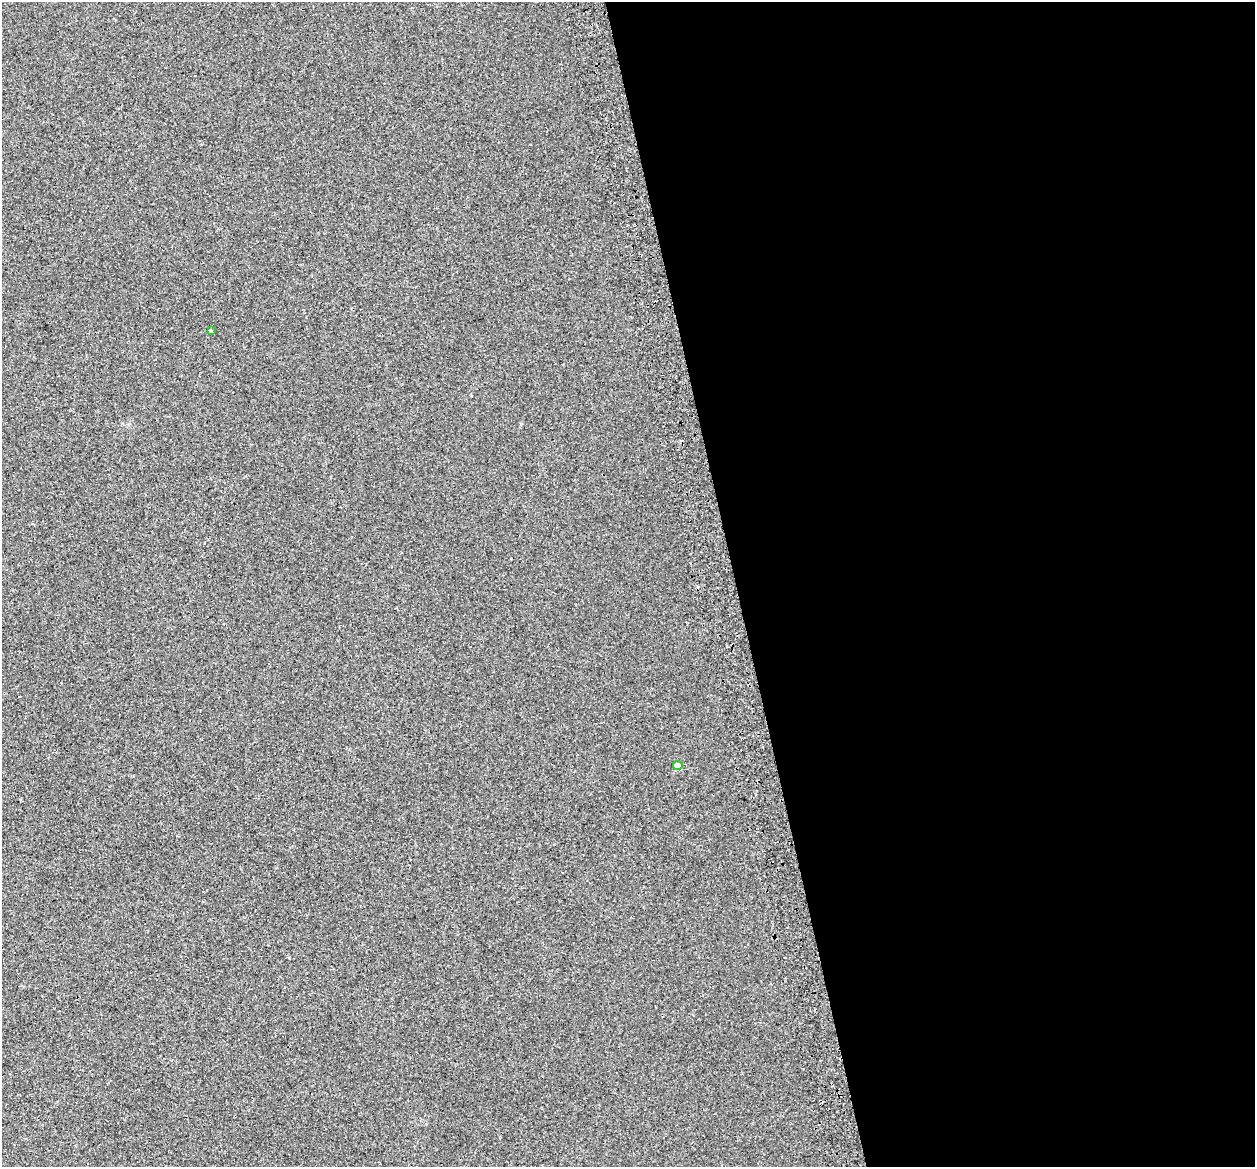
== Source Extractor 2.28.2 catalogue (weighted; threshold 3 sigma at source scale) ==
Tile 8 of 4 x 4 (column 4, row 2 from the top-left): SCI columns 3812-5064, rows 2472-3636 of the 5115 x 4897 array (HDU 1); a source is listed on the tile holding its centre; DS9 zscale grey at full resolution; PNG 1257 x 1169 px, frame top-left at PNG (2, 2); each listed source drawn as its Kron ellipse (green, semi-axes under 4 px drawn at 4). Shown black and unused: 41% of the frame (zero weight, under 2 of 3 exposures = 4% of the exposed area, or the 3 px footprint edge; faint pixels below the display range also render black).
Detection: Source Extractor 2.28.2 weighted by HDU 2 'WHT'; one run over the whole footprint, this tile lists its part. Background 8.57e-04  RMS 0.0051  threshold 0.0228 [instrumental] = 3 sigma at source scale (4.5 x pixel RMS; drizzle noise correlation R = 1.50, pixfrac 1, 0.0396/0.0396 arcsec/px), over >= 5 px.
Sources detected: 4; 2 cosmic-ray / hot-pixel residue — neither listed nor drawn; the other 2 listed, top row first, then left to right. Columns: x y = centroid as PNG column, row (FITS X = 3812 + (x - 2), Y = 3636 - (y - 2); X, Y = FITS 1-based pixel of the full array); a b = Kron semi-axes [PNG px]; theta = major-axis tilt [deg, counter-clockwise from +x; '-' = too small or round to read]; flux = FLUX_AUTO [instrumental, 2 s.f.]
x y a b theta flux
211 330 3 3 - 2.7
678 766 5 4 - 6.2